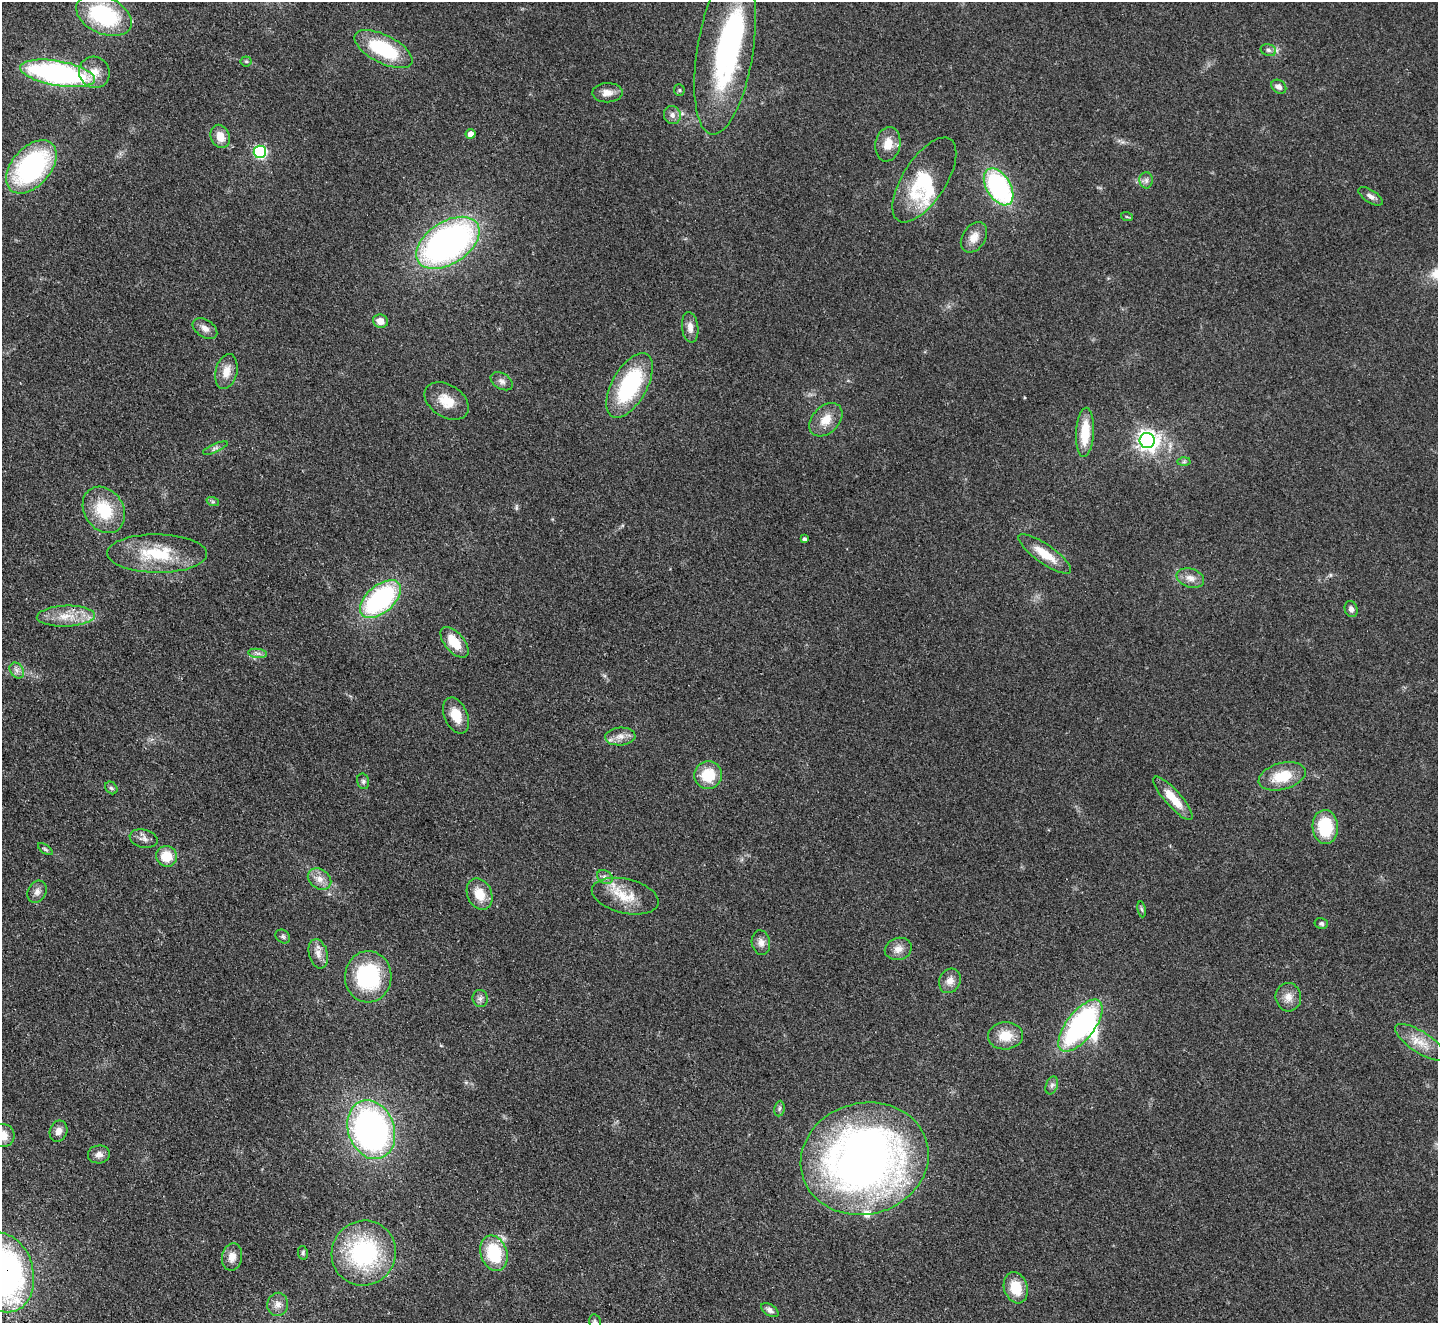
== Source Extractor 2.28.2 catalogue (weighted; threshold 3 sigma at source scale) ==
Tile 7 of 4 x 4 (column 3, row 2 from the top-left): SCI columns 2922-4357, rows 2963-4283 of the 5845 x 5791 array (HDU 1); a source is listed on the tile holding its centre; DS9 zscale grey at full resolution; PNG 1440 x 1325 px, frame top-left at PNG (2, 2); each listed source drawn as its Kron ellipse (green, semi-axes under 4 px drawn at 4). Shown black and unused: <1% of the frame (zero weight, under 2 of 3 exposures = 3% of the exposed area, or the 3 px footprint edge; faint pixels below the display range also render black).
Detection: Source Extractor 2.28.2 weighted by HDU 2 'WHT'; one run over the whole footprint, this tile lists its part. Background 0.102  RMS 0.0081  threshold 0.0365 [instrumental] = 3 sigma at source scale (4.5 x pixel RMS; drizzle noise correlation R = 1.50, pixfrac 1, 0.05/0.05 arcsec/px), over >= 5 px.
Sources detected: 97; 4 inside a brighter object's white glare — neither listed nor drawn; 1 inside a brighter listed object's ellipse — not listed separately; the other 92 listed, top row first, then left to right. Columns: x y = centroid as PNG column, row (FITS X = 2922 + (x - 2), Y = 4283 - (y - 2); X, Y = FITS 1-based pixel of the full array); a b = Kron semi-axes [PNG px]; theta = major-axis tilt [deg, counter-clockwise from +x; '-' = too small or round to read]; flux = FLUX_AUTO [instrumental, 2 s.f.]
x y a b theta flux
104 15 29 18 -25 74
383 49 32 14 -27 54
1268 50 8 6 -17 2.3
725 51 84 28 81 160
246 61 5 5 - 1.2
94 72 16 15 - 11
58 73 38 12 -10 190
1279 87 8 6 -36 3.5
679 90 6 5 - 1.2
607 93 15 9 1 6.6
672 115 9 8 - 3.8
470 134 5 5 - 5.6
220 136 12 9 -68 9.9
888 144 17 12 80 12
260 152 6 6 - 110
31 167 31 19 49 130
924 180 48 21 57 47
1146 180 8 6 -90 2.5
999 187 20 12 -58 120
1371 196 14 6 -33 3.7
1127 217 6 3 -19 0.91
974 237 16 11 57 8.5
448 243 35 21 33 290
380 321 7 6 - 7.4
690 327 15 8 -83 5.8
205 328 13 8 -33 5
226 372 18 10 76 9.4
502 381 12 7 -31 3.5
630 385 36 17 60 77
447 401 24 16 -33 17
826 420 19 13 46 12
1085 432 24 9 87 24
1147 441 8 7 - 450
215 448 13 4 23 2.5
1184 462 6 4 2 1.4
213 502 6 4 -18 1.2
104 510 24 19 -56 33
805 539 4 3 - 1.8
157 553 50 19 -1 41
1045 554 31 9 -35 17
1190 578 14 9 -16 6.5
380 599 24 13 41 120
1351 609 8 6 -71 3.2
66 616 29 10 2 16
454 642 18 9 -49 17
258 653 9 4 -8 2.4
17 670 8 6 -55 3.1
456 715 19 11 -66 14
620 737 15 9 4 6.6
708 775 14 13 - 25
1282 776 24 13 15 23
363 781 8 6 -76 1.9
111 788 7 5 -46 1.6
1173 798 28 8 -48 18
1325 827 17 13 -87 37
144 839 14 9 -13 4.5
45 849 8 4 -35 1.4
167 856 10 10 - 17
605 877 8 6 -30 2.8
320 879 12 9 -34 6.6
37 892 11 9 63 4.3
480 894 16 12 -66 14
625 896 34 17 -13 22
1142 909 8 4 -80 1.4
1321 923 7 5 -12 1.6
283 937 8 6 -39 1.9
761 943 12 9 -80 5
898 949 13 11 16 6.6
318 954 15 9 -74 6
368 977 26 23 87 74
950 981 12 10 64 6.3
1288 997 14 12 -83 7.6
480 998 8 7 - 3
1080 1026 31 14 52 150
1005 1036 17 13 5 15
1420 1042 29 10 -33 14
1052 1085 9 6 71 2.4
779 1109 8 5 83 1.6
371 1130 30 23 -70 280
58 1131 11 8 70 5
3 1135 12 11 - 9.8
99 1154 11 9 5 4.7
865 1159 64 55 15 530
303 1253 7 5 -79 1.4
364 1253 33 32 - 97
494 1253 18 13 -70 40
232 1257 14 10 80 6.9
3 1272 40 30 -75 340
1016 1288 16 11 -72 18
278 1304 12 10 80 5.4
770 1310 10 5 -33 3.1
595 1322 8 5 -78 2
Overlapping masked pixels (flux is a lower limit): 1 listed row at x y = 3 1272
Isophote crosses this tile's border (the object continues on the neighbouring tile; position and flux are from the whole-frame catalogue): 3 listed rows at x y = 3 1135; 3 1272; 595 1322